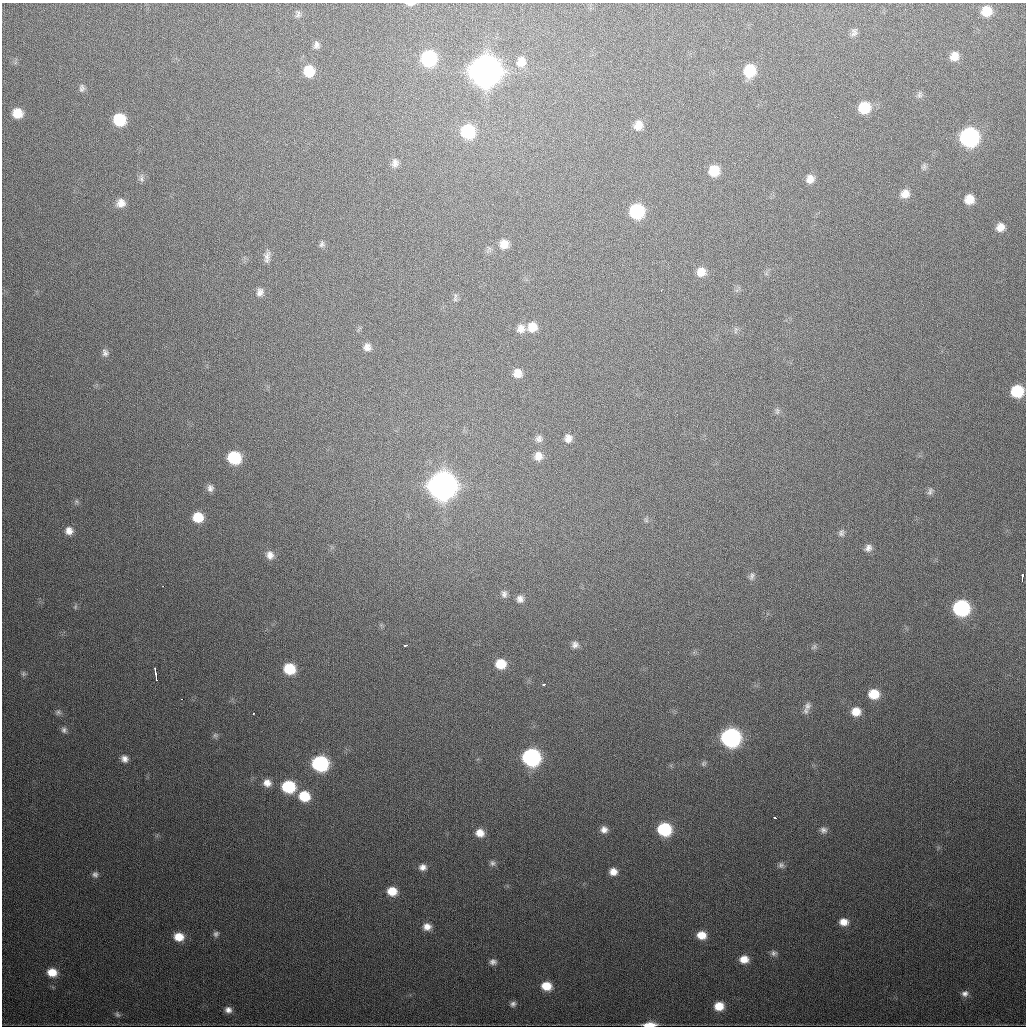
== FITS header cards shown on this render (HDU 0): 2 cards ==
NAXIS1  =                 1024
NAXIS2  =                 1024

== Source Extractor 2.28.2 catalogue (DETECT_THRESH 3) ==
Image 1024 x 1024 px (HDU 0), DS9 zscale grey, 1 PNG px = 1 image px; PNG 1028 x 1028 px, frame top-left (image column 1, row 1024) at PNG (2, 3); no overlay
Background 442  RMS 16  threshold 47.3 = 3 sigma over >= 5 px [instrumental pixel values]
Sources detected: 118; all 118 listed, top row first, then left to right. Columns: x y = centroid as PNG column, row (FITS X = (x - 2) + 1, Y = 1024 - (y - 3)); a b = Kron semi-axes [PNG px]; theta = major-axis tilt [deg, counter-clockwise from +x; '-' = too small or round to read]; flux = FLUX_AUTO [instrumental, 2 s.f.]
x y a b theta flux
410 4 9 3 -1 3.0e+03
987 11 10 9 - 1.8e+04
298 14 11 6 80 3.3e+03
854 33 12 8 76 4.2e+03
316 45 9 8 - 4.3e+03
954 56 11 9 60 1.1e+04
429 58 11 10 - 1.1e+05
521 62 13 11 83 1.2e+04
309 71 11 10 - 2.5e+04
485 71 12 12 - 2.5e+06
750 71 11 10 - 3.2e+04
82 88 11 7 87 3.5e+03
919 94 10 5 73 2.7e+03
864 108 11 10 - 3.2e+04
17 113 9 9 - 1.8e+04
119 120 10 9 - 4.2e+04
638 125 11 9 70 1.0e+04
468 131 11 11 - 6.5e+04
969 137 11 11 - 2.9e+05
395 163 11 9 80 5.6e+03
924 167 8 6 47 2.7e+03
714 171 10 9 - 2.2e+04
141 178 10 6 -69 3.5e+03
810 179 10 8 75 7.7e+03
905 194 11 10 - 9.5e+03
969 199 9 8 - 1.4e+04
121 203 11 10 - 9.4e+03
637 211 10 10 - 8.8e+04
1000 227 10 9 - 8.7e+03
322 244 9 6 64 2.8e+03
504 244 11 10 - 1.1e+04
267 257 16 8 81 6.2e+03
701 272 10 10 - 1.1e+04
661 290 3 2 - 1.5e+03
260 292 11 9 67 5.7e+03
455 298 14 5 82 2.9e+03
532 327 11 11 - 1.4e+04
521 329 10 10 - 7.7e+03
735 330 10 3 77 1.9e+03
367 347 10 9 - 6.0e+03
105 353 10 8 -72 4.1e+03
517 373 10 10 - 9.5e+03
1017 391 10 9 - 4.8e+04
777 411 9 6 90 2.8e+03
568 438 9 8 - 6.8e+03
539 439 10 9 - 4.6e+03
538 456 11 10 - 9.0e+03
234 458 10 9 - 5.6e+04
442 486 12 12 - 1.7e+06
210 488 9 8 - 4.5e+03
930 491 10 7 69 3.3e+03
76 501 7 4 -71 1.9e+03
198 517 10 9 - 2.3e+04
646 520 7 4 -72 1.7e+03
69 531 10 9 - 7.8e+03
841 533 10 8 75 3.7e+03
868 548 11 9 51 5.9e+03
270 555 10 9 - 7.1e+03
1022 575 3 3 - 4.6e+03
752 576 10 6 70 3.6e+03
1022 579 4 2 - 3.2e+03
163 586 3 2 - 1.3e+03
504 594 9 7 -82 3.9e+03
520 599 9 8 - 5.3e+03
75 607 6 5 - 1.7e+03
961 608 10 10 - 1.7e+05
405 645 4 2 - 2.7e+03
575 645 9 9 - 4.9e+03
814 647 10 5 52 2.3e+03
501 664 10 9 - 2.2e+04
289 669 10 9 - 3.5e+04
155 670 6 2 90 3.6e+03
23 674 7 6 - 2.3e+03
156 676 7 2 89 4.2e+03
544 684 3 3 - 2.2e+03
874 694 9 8 - 2.3e+04
182 699 2 2 - 1.3e+03
807 706 12 9 81 5.8e+03
58 712 9 8 - 3.4e+03
856 712 9 9 - 1.4e+04
253 713 3 2 - 1.9e+03
64 730 9 8 - 3.7e+03
215 735 8 6 2 2.5e+03
730 738 11 10 - 3.2e+05
531 757 11 10 - 2.4e+05
124 759 8 7 - 5.7e+03
320 763 10 9 - 1.5e+05
703 763 7 6 - 1.9e+03
267 783 10 9 - 8.7e+03
288 787 10 9 - 6.0e+04
304 796 10 9 - 3.1e+04
775 818 3 3 - 3.3e+03
604 829 8 8 - 5.9e+03
664 829 10 9 - 7.9e+04
823 830 9 8 - 4.4e+03
480 833 9 9 - 1.1e+04
492 863 9 7 -73 3.2e+03
781 865 8 8 - 3.7e+03
423 867 9 8 - 5.8e+03
613 872 8 7 - 8.5e+03
95 874 8 7 - 3.7e+03
392 891 9 8 - 1.8e+04
844 922 9 8 - 1.0e+04
427 927 10 8 -2 7.9e+03
216 934 8 7 - 3.0e+03
702 935 9 8 - 1.4e+04
179 937 10 8 -8 1.6e+04
774 953 9 8 - 3.8e+03
744 959 10 8 3 1.2e+04
493 962 8 7 - 4.3e+03
52 972 10 8 -14 1.7e+04
546 986 10 8 -11 1.9e+04
965 994 9 8 - 5.1e+03
513 1004 7 6 - 3.4e+03
719 1006 9 8 - 1.6e+04
228 1010 8 7 - 5.4e+03
117 1014 9 6 -57 2.7e+03
649 1025 12 4 2 1.6e+04
At the frame edge (FLAGS 8, measured only in part): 2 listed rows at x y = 410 4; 649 1025